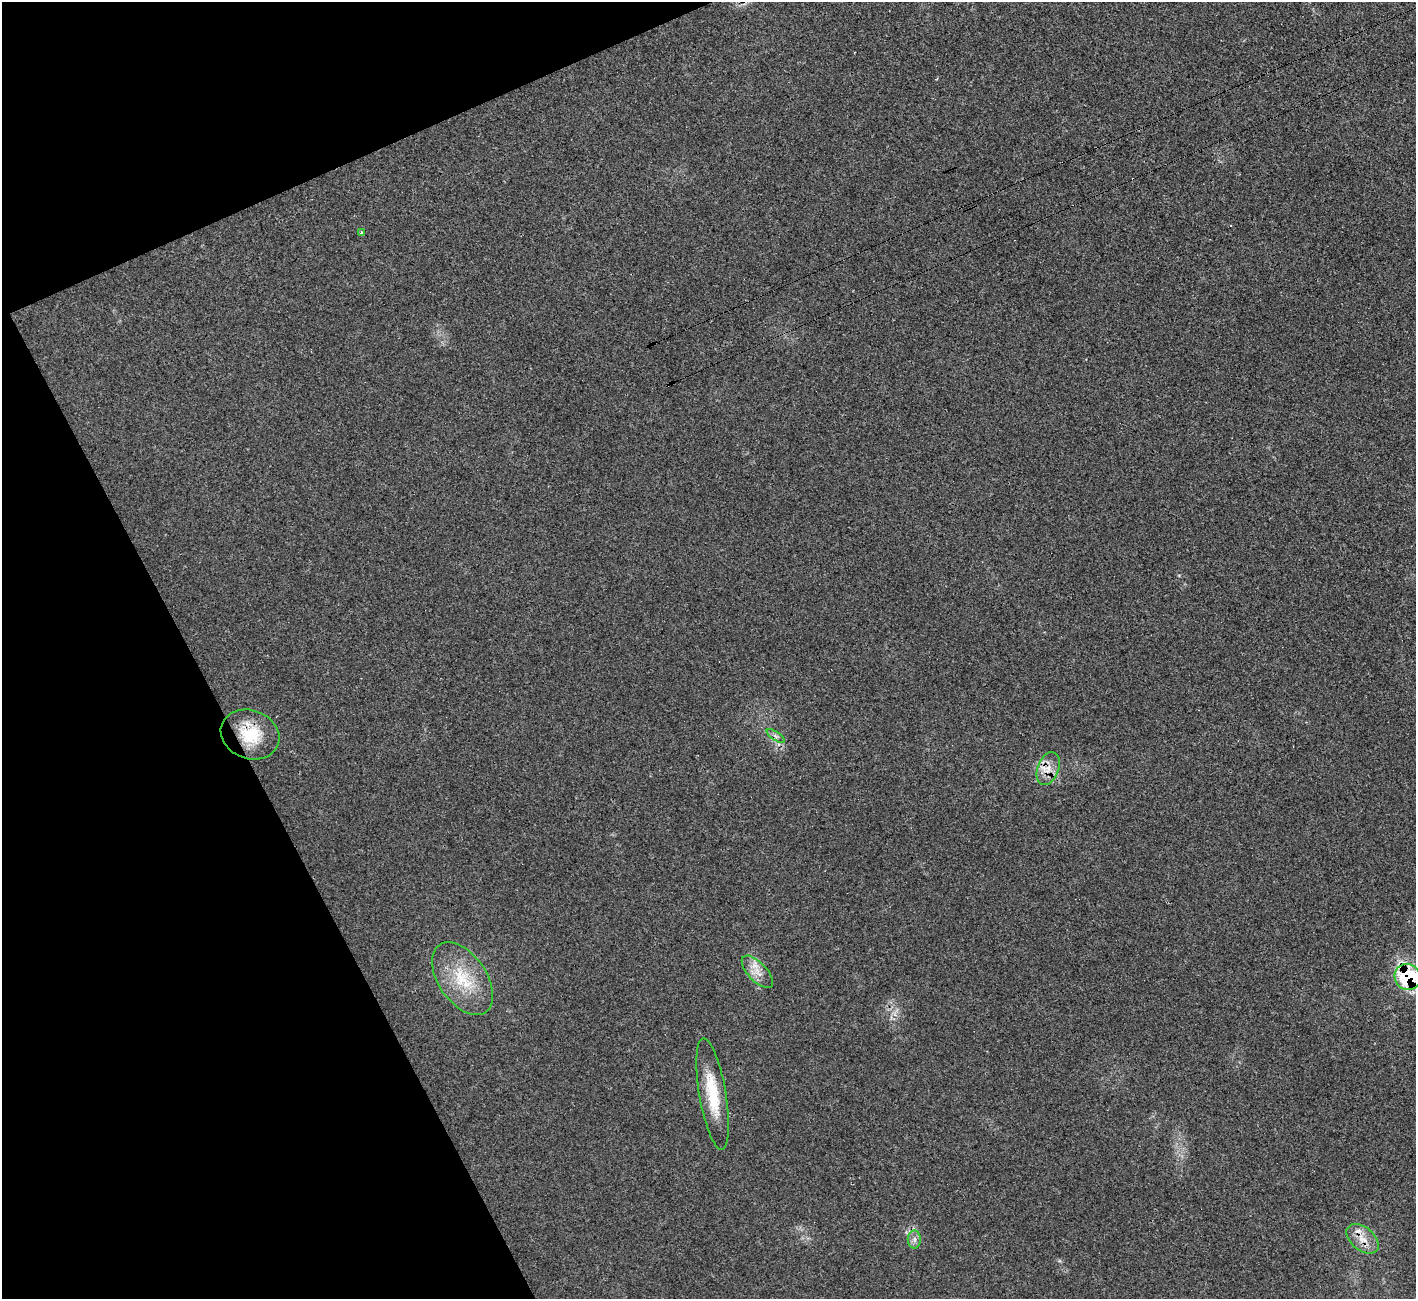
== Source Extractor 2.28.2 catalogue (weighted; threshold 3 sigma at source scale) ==
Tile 5 of 4 x 4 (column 1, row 2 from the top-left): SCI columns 47-1460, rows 2799-4095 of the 5751 x 5730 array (HDU 1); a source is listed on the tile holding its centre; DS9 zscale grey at full resolution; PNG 1418 x 1301 px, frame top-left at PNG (2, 2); each listed source drawn as its Kron ellipse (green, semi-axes under 4 px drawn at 4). Shown black and unused: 21% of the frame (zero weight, under 3 of 4 exposures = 2% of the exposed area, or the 3 px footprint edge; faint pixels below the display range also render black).
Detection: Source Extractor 2.28.2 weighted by HDU 2 'WHT'; one run over the whole footprint, this tile lists its part. Background 0.0219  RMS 0.0044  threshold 0.0199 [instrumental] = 3 sigma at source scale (4.5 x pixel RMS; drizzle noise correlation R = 1.50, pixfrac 1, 0.05/0.05 arcsec/px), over >= 5 px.
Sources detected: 12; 1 cosmic-ray / hot-pixel residue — neither listed nor drawn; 1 inside a brighter listed object's ellipse — not listed separately; the other 10 listed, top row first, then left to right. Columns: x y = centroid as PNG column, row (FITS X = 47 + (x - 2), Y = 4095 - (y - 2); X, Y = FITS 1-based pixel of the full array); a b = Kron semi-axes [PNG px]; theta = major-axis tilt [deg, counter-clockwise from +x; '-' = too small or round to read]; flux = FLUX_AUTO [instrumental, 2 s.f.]
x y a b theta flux
361 232 3 3 - 1.1
250 734 30 24 -22 19
776 736 10 4 -34 1.2
1048 769 17 10 70 5.8
757 972 20 9 -47 5.4
1407 977 13 12 - 37
462 979 41 24 -56 22
713 1094 56 13 -80 18
914 1239 9 6 90 1.9
1362 1239 19 11 -40 6.3
Overlapping masked pixels (flux is a lower limit): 2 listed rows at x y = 250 734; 1407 977
Isophote crosses this tile's border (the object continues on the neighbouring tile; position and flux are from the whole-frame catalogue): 1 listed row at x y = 1407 977
Unlisted compact peaks at least as high as the median listed source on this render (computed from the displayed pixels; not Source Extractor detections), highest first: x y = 1059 1261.